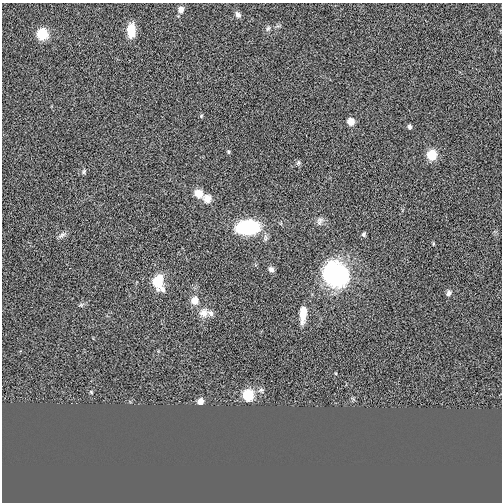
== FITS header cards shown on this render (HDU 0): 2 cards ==
NAXIS1  =                  500
NAXIS2  =                  500

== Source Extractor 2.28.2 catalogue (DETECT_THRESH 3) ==
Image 500 x 500 px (HDU 0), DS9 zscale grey, 1 PNG px = 1 image px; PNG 504 x 504 px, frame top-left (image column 1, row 500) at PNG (2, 3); no overlay
Background -8.09e-06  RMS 0.26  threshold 0.789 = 3 sigma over >= 5 px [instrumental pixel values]
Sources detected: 31; all 31 listed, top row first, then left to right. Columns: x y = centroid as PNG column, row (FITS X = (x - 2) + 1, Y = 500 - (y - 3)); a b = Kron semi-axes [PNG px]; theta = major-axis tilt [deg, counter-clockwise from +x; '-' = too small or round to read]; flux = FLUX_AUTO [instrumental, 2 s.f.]
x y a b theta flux
181 9 7 6 - 120
238 15 8 6 -55 63
268 28 8 5 62 38
131 30 15 8 90 270
42 34 7 6 - 990
201 116 5 4 - 20
351 122 6 5 - 220
409 127 6 4 -76 36
228 152 6 4 -71 21
432 155 6 6 - 730
298 163 7 5 78 31
84 171 7 4 64 25
199 193 9 8 - 200
207 199 10 9 - 150
320 221 11 7 64 63
248 227 18 12 8 1500
364 234 5 4 - 36
62 235 11 5 23 56
271 269 7 6 - 57
337 275 22 19 -34 2700
158 282 9 7 -78 910
449 293 8 6 77 54
194 300 9 8 - 150
81 305 7 4 19 28
203 313 13 12 - 150
211 313 8 7 - 63
303 314 18 6 86 280
261 390 6 6 - 37
91 392 6 3 -46 17
248 395 7 6 - 1000
200 401 6 5 - 150